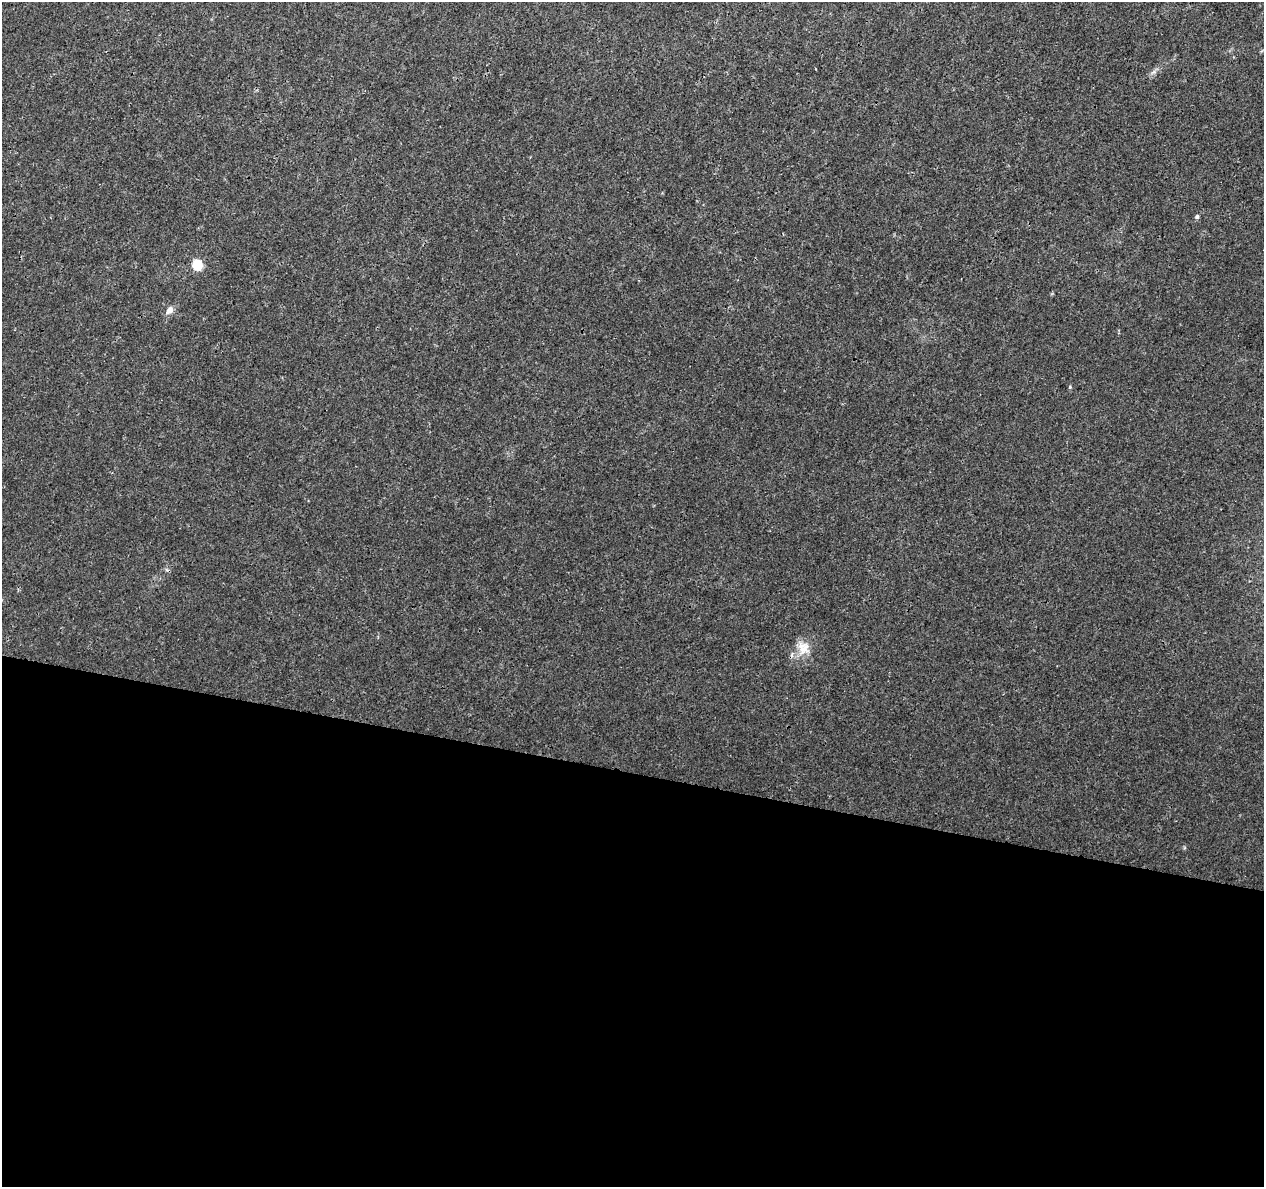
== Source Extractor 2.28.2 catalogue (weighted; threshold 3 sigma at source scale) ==
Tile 14 of 4 x 4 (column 2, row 4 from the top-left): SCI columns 1264-2525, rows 226-1410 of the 5060 x 5251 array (HDU 1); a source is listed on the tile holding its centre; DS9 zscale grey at full resolution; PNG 1266 x 1189 px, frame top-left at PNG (2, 2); no overlay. Shown black and unused: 35% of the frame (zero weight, under 3 of 4 exposures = <1% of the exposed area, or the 3 px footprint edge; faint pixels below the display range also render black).
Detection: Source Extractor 2.28.2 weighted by HDU 2 'WHT'; one run over the whole footprint, this tile lists its part. Background 0.00727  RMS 0.0015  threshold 0.00661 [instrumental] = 3 sigma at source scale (4.5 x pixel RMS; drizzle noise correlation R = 1.50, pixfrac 1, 0.0396/0.0396 arcsec/px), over >= 5 px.
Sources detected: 5; all 5 listed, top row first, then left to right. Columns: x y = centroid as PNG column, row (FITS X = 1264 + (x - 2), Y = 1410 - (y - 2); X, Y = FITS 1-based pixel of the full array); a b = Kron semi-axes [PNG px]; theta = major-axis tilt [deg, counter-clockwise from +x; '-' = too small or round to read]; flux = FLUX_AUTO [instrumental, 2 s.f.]
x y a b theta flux
1197 217 6 5 - 0.28
197 265 5 5 - 11
170 310 11 7 49 0.85
1070 387 5 4 - 0.16
803 648 19 17 -80 2.4